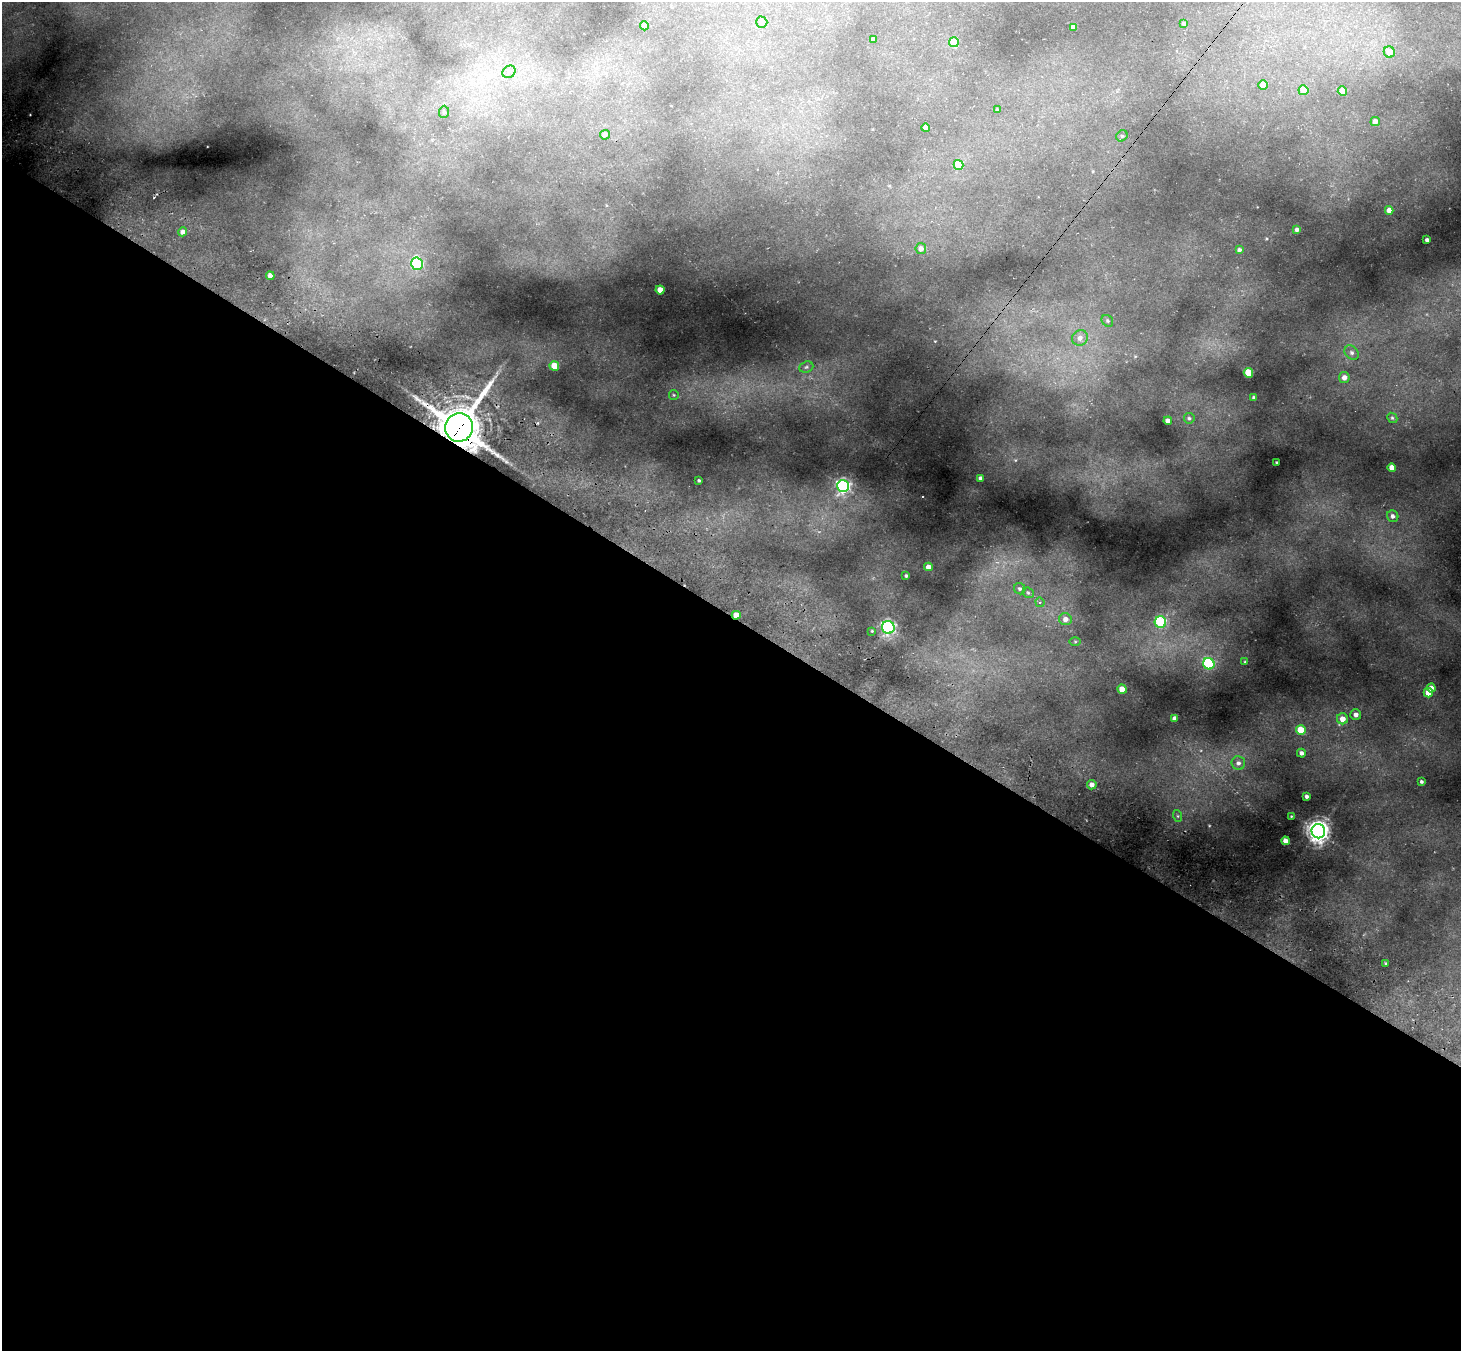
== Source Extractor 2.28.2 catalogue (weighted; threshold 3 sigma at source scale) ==
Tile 14 of 4 x 4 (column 2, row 4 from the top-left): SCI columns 1526-2984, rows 349-1697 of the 5988 x 6014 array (HDU 1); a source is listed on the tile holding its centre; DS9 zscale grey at full resolution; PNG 1463 x 1353 px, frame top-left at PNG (2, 2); each listed source drawn as its Kron ellipse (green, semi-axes under 4 px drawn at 4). Shown black and unused: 55% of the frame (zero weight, under 3 of 4 exposures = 7% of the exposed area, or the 3 px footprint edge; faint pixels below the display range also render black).
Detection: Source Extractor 2.28.2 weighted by HDU 2 'WHT'; one run over the whole footprint, this tile lists its part. Background 0.355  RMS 0.017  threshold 0.0769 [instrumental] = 3 sigma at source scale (4.5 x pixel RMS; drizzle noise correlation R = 1.50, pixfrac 1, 0.05/0.05 arcsec/px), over >= 5 px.
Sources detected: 77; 1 long thin detection or spike segment (spike, bleed or trail) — neither listed nor drawn; the other 76 listed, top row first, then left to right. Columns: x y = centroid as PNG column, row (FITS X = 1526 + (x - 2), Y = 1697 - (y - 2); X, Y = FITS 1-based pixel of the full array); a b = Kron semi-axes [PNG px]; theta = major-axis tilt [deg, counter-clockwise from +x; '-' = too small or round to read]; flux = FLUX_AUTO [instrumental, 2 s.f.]
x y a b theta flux
762 22 6 5 - 9.6
1184 23 4 3 - 3.9
644 26 4 4 - 7
1073 27 4 4 - 8.7
873 39 4 4 - 6.7
954 42 5 4 - 34
1389 52 6 5 - 26
509 72 7 5 41 4.8
1263 85 4 4 - 18
1303 90 5 5 - 24
1342 91 4 4 - 26
997 110 3 3 - 1.5
444 112 6 5 - 3
1375 121 4 4 - 7.6
926 128 4 4 - 11
605 135 5 5 - 5.6
1122 136 6 5 - 2.6
958 165 5 4 - 46
1389 210 4 4 - 12
1297 230 4 3 - 4.3
183 232 4 4 - 6.7
1427 240 4 3 - 4.3
921 249 5 5 - 8.3
1239 250 4 3 - 4.1
417 264 6 5 - 160
270 276 4 4 - 11
660 290 4 4 - 21
1107 321 6 5 - 3.1
1080 338 8 7 - 7.1
1352 353 8 6 -46 5.7
554 366 5 4 - 43
806 367 7 5 22 3.4
1248 373 5 4 - 58
1344 377 5 5 - 10
674 395 5 5 - 2.1
1254 397 3 3 - 2.8
1189 418 5 5 - 3
1392 418 5 4 - 2.5
1168 421 4 4 - 8.7
459 427 14 14 - 5900
1276 462 2 2 - 1.4
1392 467 4 4 - 15
980 478 4 3 - 4.3
699 480 3 2 - 1.8
843 486 6 6 - 370
1393 516 6 5 - 5.5
928 567 4 4 - 9.2
906 576 3 3 - 2.1
1020 589 6 5 - 3.8
1028 593 6 5 - 2.9
1040 602 5 4 - 2.6
736 615 4 4 - 15
1065 619 6 6 - 8.8
1160 622 6 5 - 110
888 627 6 6 - 310
872 631 3 3 - 1.4
1075 642 5 4 - 1.7
1245 662 3 3 - 1.7
1209 664 6 5 - 160
1431 688 4 4 - 9.4
1122 689 4 4 - 23
1428 693 5 4 - 20
1356 715 5 5 - 8
1175 718 4 4 - 8.3
1342 719 5 5 - 14
1301 730 5 4 - 47
1301 753 4 4 - 6.1
1238 763 7 7 - 6.2
1421 782 3 3 - 3
1092 785 5 4 - 8.5
1307 796 3 3 - 4.1
1178 816 6 4 -71 2.1
1291 816 2 2 - 0.87
1318 831 7 7 - 1100
1285 841 4 4 - 13
1385 963 4 2 - 1.2
Overlapping masked pixels (flux is a lower limit): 2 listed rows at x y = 459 427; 736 615